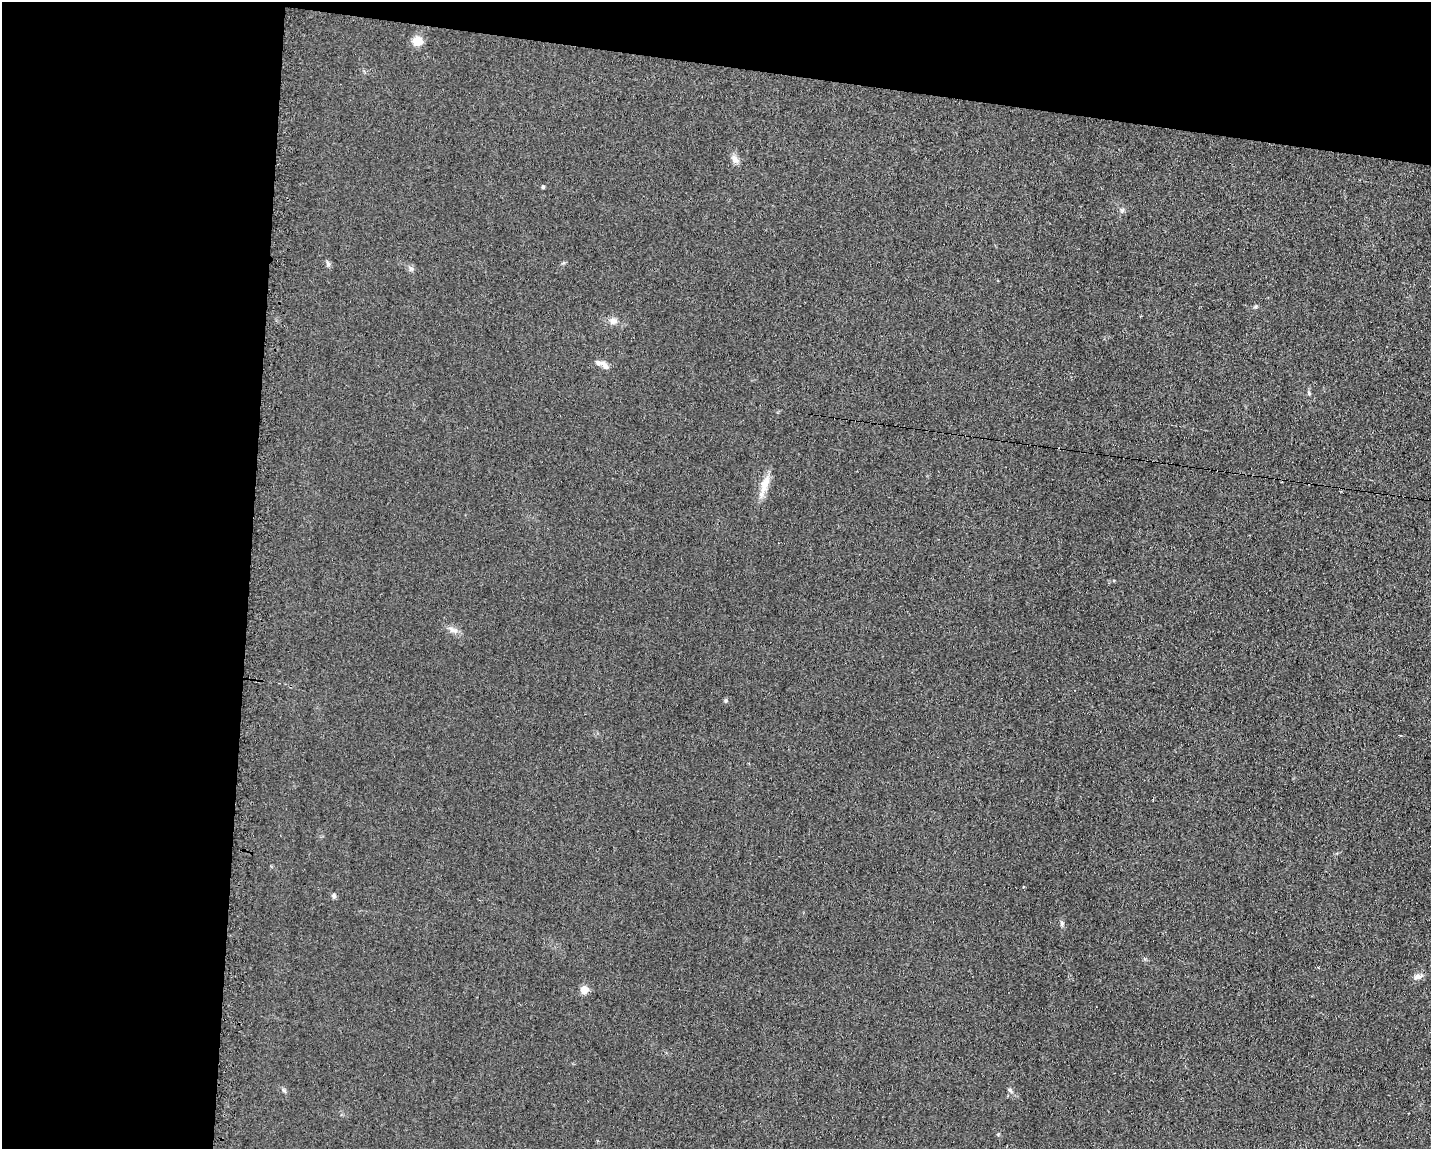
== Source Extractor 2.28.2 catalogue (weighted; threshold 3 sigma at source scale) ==
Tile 1 of 3 x 4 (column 1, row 1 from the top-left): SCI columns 118-1546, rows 3441-4587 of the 4643 x 4587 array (HDU 1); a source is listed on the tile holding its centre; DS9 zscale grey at full resolution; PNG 1433 x 1151 px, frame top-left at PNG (2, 2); no overlay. Shown black and unused: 23% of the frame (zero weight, under 2 of 3 exposures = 2% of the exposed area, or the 3 px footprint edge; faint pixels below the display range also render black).
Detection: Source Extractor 2.28.2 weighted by HDU 2 'WHT'; one run over the whole footprint, this tile lists its part. Background 0.0621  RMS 0.0099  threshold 0.0448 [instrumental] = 3 sigma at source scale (4.5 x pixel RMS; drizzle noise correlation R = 1.50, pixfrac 1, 0.05/0.05 arcsec/px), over >= 5 px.
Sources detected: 20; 1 inside a brighter listed object's ellipse — not listed separately; the other 19 listed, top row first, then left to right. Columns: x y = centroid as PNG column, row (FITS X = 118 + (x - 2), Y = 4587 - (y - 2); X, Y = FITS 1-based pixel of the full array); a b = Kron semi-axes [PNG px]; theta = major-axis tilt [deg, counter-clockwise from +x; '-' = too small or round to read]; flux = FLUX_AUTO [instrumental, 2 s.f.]
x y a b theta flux
417 41 10 9 - 14
735 159 12 8 -55 5.1
543 187 4 3 - 1.5
1122 210 7 5 47 2
328 264 8 6 -74 2.2
411 268 7 6 - 2.4
1255 306 6 4 23 1.6
613 321 10 8 -5 5.4
604 365 15 7 -47 5.2
1309 393 5 5 - 1.5
764 486 32 8 71 13
453 630 15 7 -19 5.2
726 700 5 5 - 1.4
334 896 6 6 - 2
1062 923 7 5 -89 2
1418 976 12 7 14 4.7
584 990 5 5 - 22
284 1090 7 5 -45 1.8
1010 1090 6 4 -89 1.8